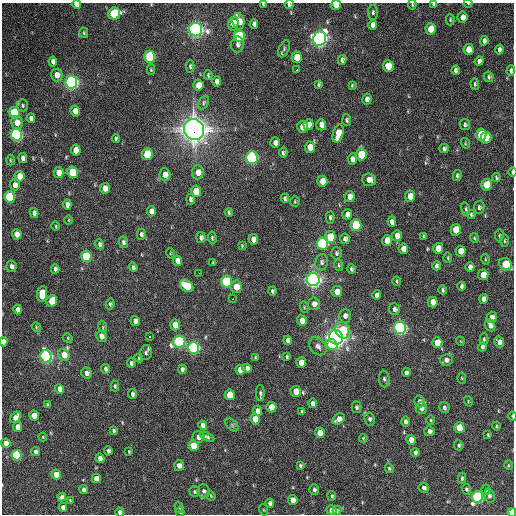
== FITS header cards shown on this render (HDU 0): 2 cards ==
NAXIS1  =                  512 / Axis length
NAXIS2  =                  512 / Axis length

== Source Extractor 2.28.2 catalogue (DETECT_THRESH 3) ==
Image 512 x 512 px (HDU 0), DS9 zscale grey, 1 PNG px = 1 image px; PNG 516 x 516 px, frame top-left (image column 1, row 512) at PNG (2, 3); each listed source drawn as its Kron ellipse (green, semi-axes under 4 px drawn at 4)
Background 1170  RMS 35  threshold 104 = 3 sigma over >= 5 px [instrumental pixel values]
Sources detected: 286; all 286 listed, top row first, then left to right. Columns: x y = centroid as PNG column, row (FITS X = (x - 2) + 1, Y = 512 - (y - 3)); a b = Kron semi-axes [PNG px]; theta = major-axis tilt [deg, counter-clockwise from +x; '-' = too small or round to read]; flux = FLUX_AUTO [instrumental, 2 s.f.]
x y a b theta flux
468 3 4 3 - 2.3e+03
76 4 4 4 - 1.3e+04
263 4 3 3 - 2.3e+03
289 4 5 4 - 5.4e+03
434 4 4 3 - 5.3e+03
336 5 5 5 - 5.2e+04
412 5 5 3 - 2.7e+03
373 12 8 5 89 5.1e+03
114 14 6 6 - 2.0e+05
462 17 5 5 - 1.3e+04
450 20 6 4 90 3.3e+03
239 22 8 6 -83 2.8e+04
233 23 7 5 79 4.9e+04
254 24 5 4 - 9.6e+03
373 25 5 4 - 1.1e+04
431 29 6 5 - 3.9e+04
196 30 6 6 - 1.1e+06
84 33 5 4 - 3.1e+03
239 36 6 5 - 2.0e+05
320 39 7 6 - 1.1e+06
484 41 5 4 - 6.6e+03
237 44 8 6 83 8.1e+03
284 49 9 5 66 5.2e+03
469 49 5 5 - 2.4e+04
499 50 5 4 - 7.6e+03
150 57 6 5 - 2.1e+05
297 57 6 5 - 4.3e+04
342 60 5 4 - 5.9e+03
53 61 5 4 - 9.4e+03
479 61 5 4 - 8.2e+03
190 66 6 4 -88 4.2e+03
388 66 6 5 - 6.0e+04
151 70 5 4 - 2.7e+03
297 70 3 2 - 3.3e+03
456 70 4 4 - 6.2e+03
511 71 5 3 - 5.9e+03
57 75 6 5 - 1.9e+04
208 75 4 3 - 3.5e+03
489 77 5 5 - 4.4e+03
217 81 5 4 - 8.8e+03
71 82 6 6 - 9.2e+05
319 84 4 3 - 3.4e+03
475 84 6 4 -89 4.2e+03
198 85 5 5 - 2.6e+04
352 85 4 3 - 2.4e+03
367 99 5 4 - 8.2e+03
204 102 7 5 63 4.2e+03
22 105 6 5 - 4.0e+03
75 111 5 4 - 2.0e+04
14 113 6 5 - 1.8e+05
31 118 5 4 - 8.7e+03
347 120 6 4 -86 4.4e+03
17 122 6 5 - 2.1e+04
465 124 5 5 - 4.6e+03
309 125 5 5 - 1.4e+04
321 125 5 5 - 1.5e+04
302 127 6 5 - 3.2e+04
194 129 10 10 - 2.6e+06
338 134 9 5 76 3.9e+04
16 135 6 5 - 6.3e+05
481 135 6 5 - 8.9e+04
486 138 6 5 - 5.0e+04
116 139 4 3 - 3.7e+03
275 143 5 4 - 1.2e+04
465 143 5 3 - 2.1e+03
310 147 5 5 - 3.3e+04
444 148 5 4 - 5.1e+03
76 150 5 5 - 3.0e+04
283 153 5 3 - 4.3e+03
147 154 6 5 - 1.0e+05
361 155 6 5 - 9.0e+04
23 158 5 4 - 9.0e+03
252 158 6 5 - 6.1e+05
352 159 5 4 - 1.2e+04
10 160 5 3 - 2.1e+03
59 172 5 5 - 2.2e+04
72 172 6 5 - 1.1e+05
198 172 7 6 - 1.8e+04
513 172 5 2 - 1.2e+04
165 175 6 5 - 2.0e+04
19 176 5 5 - 3.1e+04
457 176 5 4 - 5.3e+03
496 177 4 3 - 3.3e+03
369 180 7 6 - 1.6e+04
322 181 5 5 - 2.5e+04
15 185 5 5 - 1.4e+04
486 185 6 5 - 6.1e+04
105 188 5 5 - 1.9e+04
196 191 6 5 - 4.9e+04
349 196 6 5 - 1.5e+04
410 196 5 5 - 2.5e+04
10 197 6 5 - 2.0e+05
285 198 4 4 - 5.6e+03
190 199 6 4 88 6.0e+03
295 202 5 4 - 3.0e+03
67 205 5 4 - 1.0e+04
479 207 6 5 - 5.1e+03
466 209 7 4 -76 3.4e+03
151 211 5 4 - 1.3e+04
229 212 4 2 - 3.2e+03
34 213 5 4 - 8.8e+03
347 214 5 4 - 1.2e+04
471 215 4 4 - 3.7e+03
330 217 6 4 88 4.7e+03
69 220 5 3 - 1.8e+03
392 222 5 4 - 1.1e+04
356 225 6 5 - 1.2e+05
56 226 5 3 - 2.1e+03
456 230 6 5 - 5.0e+04
17 234 5 4 - 1.9e+04
141 234 5 4 - 5.5e+03
499 235 6 3 82 2.3e+03
397 236 5 5 - 1.4e+04
424 236 3 3 - 2.8e+03
330 237 6 5 - 7.4e+04
201 238 5 4 - 6.7e+03
212 238 6 4 -84 3.8e+03
474 238 5 4 - 2.7e+03
253 239 5 5 - 1.7e+04
345 239 5 4 - 6.4e+03
387 241 5 5 - 3.5e+04
504 241 6 3 90 2.6e+03
123 242 6 4 -77 5.7e+03
100 244 5 4 - 5.8e+03
322 244 6 5 - 3.6e+05
242 246 3 2 - 1.9e+03
438 248 5 5 - 3.2e+04
403 249 5 5 - 1.9e+04
461 251 5 5 - 2.5e+04
170 253 5 3 - 2.2e+03
336 253 6 5 - 4.8e+03
86 256 6 5 - 1.7e+05
448 258 5 3 - 2.5e+03
485 259 5 3 - 2.1e+03
177 261 5 4 - 1.7e+04
322 262 8 6 81 6.8e+03
213 263 4 3 - 2.6e+03
506 264 7 5 -37 6.5e+04
339 265 6 4 -75 3.7e+03
12 266 6 5 - 9.7e+03
437 266 4 4 - 6.1e+03
133 267 5 4 - 4.8e+03
470 267 5 4 - 9.5e+03
55 269 4 4 - 6.8e+03
351 269 4 4 - 3.9e+03
199 273 2 2 - 3.3e+03
483 275 5 5 - 2.9e+04
313 280 6 6 - 1.3e+06
397 281 4 4 - 2.9e+03
226 282 6 5 - 2.0e+05
187 286 7 5 -38 7.7e+04
462 286 4 3 - 4.8e+03
236 287 6 5 - 2.4e+04
443 290 4 3 - 3.8e+03
272 291 4 3 - 4.0e+03
337 292 5 5 - 2.0e+04
42 294 8 5 82 6.2e+04
377 295 4 4 - 8.0e+03
233 299 3 2 - 3.2e+03
484 299 5 4 - 1.0e+04
52 301 6 5 - 5.0e+04
433 302 5 5 - 2.3e+04
110 304 5 4 - 3.9e+03
314 304 6 6 - 1.2e+04
304 307 6 3 -73 2.5e+03
18 309 5 4 - 1.2e+04
394 309 6 5 - 6.2e+03
345 316 7 6 - 9.0e+03
492 317 5 5 - 1.1e+04
135 321 5 4 - 1.1e+04
302 321 5 5 - 1.6e+04
175 325 5 5 - 3.7e+04
490 325 6 5 - 1.1e+04
36 327 5 4 - 2.4e+03
103 327 5 3 - 2.4e+03
400 328 6 6 - 8.0e+05
343 330 8 7 - 6.9e+04
101 336 6 5 - 1.2e+04
150 336 3 3 - 1.9e+04
336 337 7 7 - 1.7e+06
68 338 5 4 - 2.5e+03
484 339 6 4 -89 3.4e+03
288 340 4 4 - 8.0e+03
460 341 4 3 - 1.7e+03
3 342 5 4 - 9.9e+03
179 342 6 6 - 3.6e+05
499 342 6 4 -61 1.2e+04
437 343 5 5 - 3.2e+04
332 345 6 5 - 7.6e+04
318 346 10 7 -47 1.0e+04
482 347 4 4 - 5.0e+03
194 348 6 5 - 6.2e+05
146 353 7 6 - 6.2e+03
64 355 6 5 - 3.1e+04
46 356 6 5 - 7.7e+05
287 357 4 4 - 4.3e+03
139 358 4 3 - 2.7e+03
256 358 4 3 - 3.0e+03
446 360 6 6 - 8.6e+03
301 362 5 5 - 2.3e+04
131 363 5 3 - 5.1e+03
247 368 4 4 - 8.4e+03
106 369 5 4 - 5.9e+03
182 369 4 4 - 6.4e+03
240 370 5 4 - 1.7e+04
86 373 5 5 - 1.0e+04
406 373 4 4 - 6.7e+03
462 378 5 3 - 2.2e+03
384 379 8 5 -88 5.5e+03
115 386 5 4 - 3.5e+03
60 389 5 4 - 1.6e+04
296 391 5 5 - 2.5e+04
260 393 8 4 89 5.1e+03
132 394 5 4 - 6.2e+03
230 395 5 5 - 5.7e+04
420 401 6 5 - 7.7e+03
468 401 5 3 - 2.2e+03
313 403 5 4 - 1.0e+04
48 405 4 3 - 3.8e+03
271 407 5 5 - 3.1e+04
356 407 6 5 - 4.3e+03
421 408 6 5 - 1.1e+04
444 408 5 5 - 5.1e+03
258 411 5 4 - 1.4e+04
302 411 3 3 - 2.8e+03
34 416 5 4 - 3.5e+04
513 416 4 2 - 6.4e+03
15 417 6 4 54 2.0e+04
255 419 5 5 - 3.2e+04
339 419 7 5 31 1.4e+04
370 419 6 5 - 5.8e+03
431 420 4 4 - 2.5e+03
405 422 5 4 - 6.2e+03
203 425 5 4 - 1.2e+04
232 425 8 4 -46 4.8e+03
496 426 4 4 - 2.6e+03
18 427 5 4 - 1.9e+04
459 428 5 5 - 7.2e+04
114 430 4 3 - 4.0e+03
429 431 5 5 - 7.5e+03
320 433 5 5 - 3.5e+04
488 435 3 3 - 2.6e+03
43 437 4 4 - 2.1e+03
198 437 6 6 - 1.2e+04
207 437 8 4 -24 4.9e+03
363 438 4 4 - 2.4e+03
411 440 5 4 - 1.7e+04
6 443 5 4 - 2.4e+04
193 445 5 5 - 6.0e+04
459 445 5 5 - 4.0e+03
108 451 4 3 - 6.7e+03
36 452 4 4 - 7.2e+03
129 452 3 2 - 2.2e+03
415 453 4 4 - 5.9e+03
16 455 5 5 - 2.1e+05
100 458 5 4 - 1.4e+04
179 465 5 5 - 1.2e+04
300 465 3 3 - 3.7e+03
508 465 5 3 - 2.0e+03
389 468 5 4 - 3.2e+03
56 475 5 4 - 4.4e+04
96 478 4 4 - 1.8e+04
462 478 5 4 - 4.3e+03
424 488 5 5 - 7.3e+03
466 489 5 4 - 3.3e+03
84 490 4 4 - 8.2e+03
314 490 5 5 - 5.3e+03
486 490 5 4 - 3.4e+03
203 491 7 6 - 7.7e+03
195 492 5 5 - 3.9e+03
211 496 5 4 - 2.4e+03
332 496 5 4 - 4.2e+03
489 496 6 5 - 6.0e+03
62 497 4 4 - 6.2e+03
477 497 6 5 - 3.5e+05
70 500 4 2 - 1.9e+03
293 500 5 4 - 2.0e+04
270 503 4 4 - 7.9e+03
63 507 4 4 - 1.1e+04
179 507 6 4 -72 3.6e+03
264 510 6 3 -71 2.6e+03
331 510 5 5 - 1.1e+04
337 510 5 3 - 3.9e+03
120 512 4 4 - 7.8e+03
180 512 5 3 - 2.6e+03
512 512 4 3 - 6.9e+04
At the frame edge (FLAGS 8, measured only in part): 12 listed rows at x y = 468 3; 76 4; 263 4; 289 4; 434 4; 336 5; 412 5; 513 172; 3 342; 513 416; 120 512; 512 512